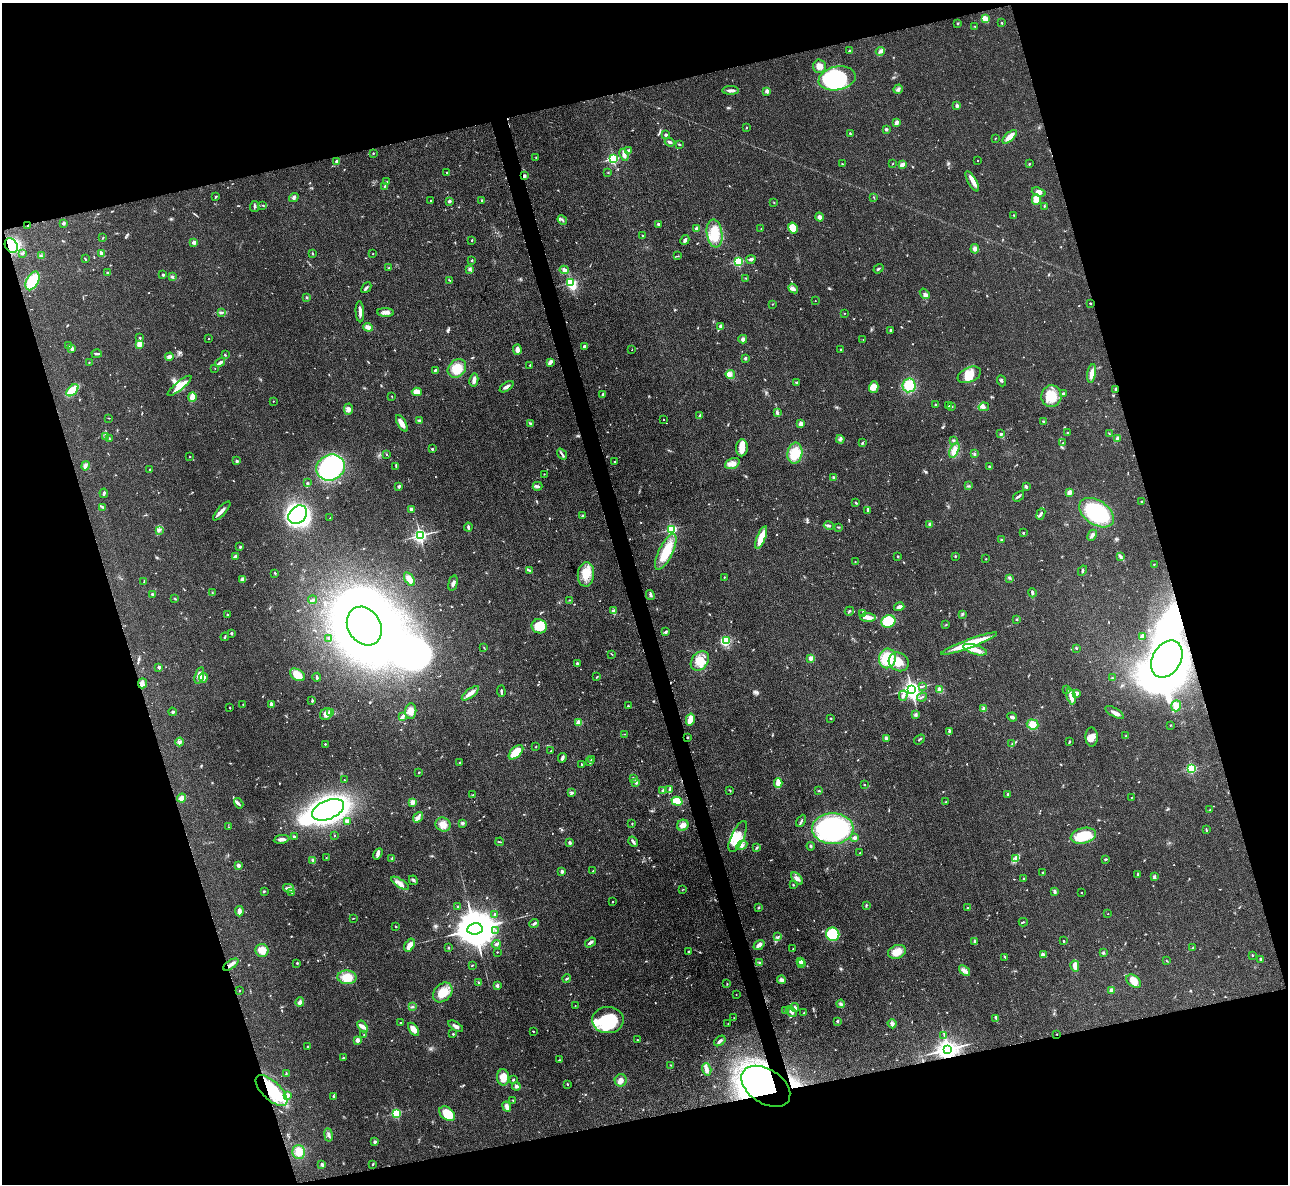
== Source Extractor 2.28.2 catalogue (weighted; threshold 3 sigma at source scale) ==
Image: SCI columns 10-5152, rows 269-4994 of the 5162 x 5140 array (HDU 1 of 3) = the unmasked area's bounding box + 8 px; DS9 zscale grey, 4 x 4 block average (1 PNG px = mean of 4 x 4 image px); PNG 1290 x 1186 px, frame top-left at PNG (2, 3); each listed source drawn as its Kron ellipse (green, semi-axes under 4 px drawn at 4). Shown black and unused: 33% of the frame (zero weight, under 3 of 4 exposures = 2% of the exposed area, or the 3 px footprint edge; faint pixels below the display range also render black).
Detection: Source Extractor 2.28.2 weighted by HDU 2 'WHT'. Background 0.0792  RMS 0.0058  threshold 0.0262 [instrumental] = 3 sigma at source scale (4.5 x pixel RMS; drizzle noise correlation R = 1.50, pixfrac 1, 0.05/0.05 arcsec/px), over >= 5 px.
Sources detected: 787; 1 too faint to see at this stretch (4 x 4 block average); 14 inside a brighter object's white glare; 2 cosmic-ray / hot-pixel residue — neither listed nor drawn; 7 coinciding with a brighter row at this scale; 37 inside a brighter listed object's ellipse — not listed separately; of the other 726, all 500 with FLUX_AUTO >= 1.59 (the completeness limit of this list) listed and drawn (226 fainter detections not listed), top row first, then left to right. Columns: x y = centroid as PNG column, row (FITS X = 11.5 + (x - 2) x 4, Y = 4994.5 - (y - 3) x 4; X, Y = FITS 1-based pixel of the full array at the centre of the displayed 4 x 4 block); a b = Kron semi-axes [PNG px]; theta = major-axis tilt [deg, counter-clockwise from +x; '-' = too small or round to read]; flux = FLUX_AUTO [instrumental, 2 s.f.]
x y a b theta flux
985 18 4 3 - 50
958 23 2 2 - 11
1002 23 2 2 - 6.9
975 26 3 2 - 2.6
850 51 2 2 - 21
880 51 4 3 - 9.8
820 66 7 6 - 20
837 78 19 11 12 500
898 89 5 2 - 7.1
731 90 8 2 -1 15
767 91 2 2 - 40
957 106 2 2 - 33
896 123 4 3 - 15
746 128 3 2 - 2
886 129 2 2 - 23
850 134 3 2 - 3.9
666 135 2 2 - 24
1010 137 9 3 44 34
995 138 2 2 - 1.9
670 142 5 3 - 7
680 145 3 2 - 2.9
629 151 4 3 - 6
373 153 2 2 - 2.7
624 155 6 3 -68 14
536 157 2 2 - 2.2
613 159 2 2 - 470
978 160 2 2 - 3.3
337 161 2 2 - 39
842 164 2 2 - 2.2
893 164 2 2 - 1.7
1029 164 2 2 - 2.7
902 165 4 3 - 15
446 172 2 2 - 2.3
608 172 2 2 - 1.9
524 176 3 3 - 6.5
972 181 11 4 -60 21
387 182 2 2 - 1.8
385 186 3 2 - 2
1039 192 7 4 -18 14
216 197 3 2 - 2.5
294 197 5 3 - 6.3
874 197 2 2 - 1.8
1036 199 5 4 - 36
431 200 2 2 - 6.9
449 201 2 2 - 25
482 201 3 2 - 3.7
774 203 2 2 - 1.6
263 205 2 2 - 2.1
1044 206 2 2 - 2.4
254 207 5 2 - 5.6
1014 215 2 2 - 2.3
819 217 4 4 - 10
562 220 5 2 - 5.1
63 223 2 2 - 19
659 224 3 2 - 7.8
28 225 2 2 - 5.3
793 228 5 5 - 62
697 229 2 2 - 37
761 229 3 2 - 2.2
714 233 14 8 -81 68
643 236 3 2 - 1.9
103 238 2 2 - 2.3
472 240 3 2 - 2.8
685 240 5 3 - 8.4
194 242 2 2 - 48
11 245 8 6 -57 210
975 249 5 4 - 11
22 253 3 2 - 4.6
102 253 4 2 - 13
312 253 3 2 - 2.5
373 254 2 2 - 2
41 256 3 2 - 3.3
678 256 3 2 - 1.8
85 259 4 2 - 2.7
751 259 5 3 - 10
472 260 2 2 - 9.6
738 262 2 2 - 410
389 268 2 2 - 2.2
470 269 3 2 - 5.5
878 269 5 2 - 4.3
564 270 4 4 - 11
108 273 2 2 - 3.6
163 275 2 2 - 15
172 277 3 2 - 2.3
746 278 2 2 - 3
449 280 4 2 - 2
32 281 10 6 62 140
571 283 3 2 - 430
366 288 6 2 48 6.9
793 289 5 3 - 11
925 294 6 3 -53 9.8
307 297 2 2 - 3.5
815 301 2 2 - 1.8
1091 303 3 2 - 2.9
773 304 2 2 - 1.8
221 312 3 2 - 4.5
360 312 10 2 -88 17
385 312 8 3 -2 15
845 313 2 2 - 1.6
368 327 5 4 - 17
721 327 4 3 - 11
890 330 2 2 - 8.9
140 338 2 2 - 11
209 339 2 2 - 4.8
743 339 4 3 - 6.8
863 340 2 2 - 1.7
139 344 2 2 - 140
68 345 2 2 - 4
585 346 3 2 - 9.2
72 349 4 3 - 7.2
517 350 5 3 - 18
632 350 2 2 - 1.8
841 350 3 2 - 3.6
97 354 5 2 - 8.3
225 355 3 2 - 2.6
169 357 4 3 - 11
745 358 2 2 - 12
89 362 2 2 - 1.6
550 362 4 3 - 14
220 363 5 2 - 13
530 365 2 2 - 2.2
215 368 2 2 - 1.7
457 368 10 8 48 61
435 370 4 2 - 4.3
1092 373 9 3 81 26
730 374 4 4 - 13
969 375 12 7 24 50
474 380 6 3 78 19
1002 381 5 3 - 5.7
797 382 3 2 - 2.8
909 385 7 6 - 78
180 386 15 3 39 45
507 387 8 3 35 13
874 387 6 4 75 27
1116 389 2 2 - 18
72 390 7 4 44 83
417 392 5 4 - 25
1063 393 3 2 - 4.3
603 394 4 2 - 3.7
392 396 2 2 - 1.8
1051 396 11 10 - 58
192 397 4 3 - 31
273 401 2 2 - 2.8
935 404 2 2 - 9.8
949 406 2 2 - 1.6
952 407 3 2 - 2.1
984 407 5 3 - 8.4
348 409 5 4 - 12
777 413 3 3 - 6
700 416 4 2 - 6.1
109 418 3 2 - 1.7
664 419 2 2 - 2.4
419 420 2 2 - 2.3
1043 421 3 2 - 2.8
402 423 9 4 -60 22
530 423 4 2 - 4.6
801 424 2 2 - 68
1067 433 2 2 - 2.4
1001 434 3 2 - 8.2
1109 434 3 2 - 1.8
105 436 3 2 - 6.1
1117 438 4 3 - 5.8
109 439 2 2 - 2
840 439 4 2 - 4.9
953 440 3 2 - 3.5
862 443 2 2 - 4.3
1063 443 2 2 - 1.7
742 448 8 5 87 36
432 449 2 2 - 9.4
954 450 8 4 65 30
795 453 11 7 81 74
386 454 2 2 - 4.9
562 454 6 2 -52 6.2
975 454 2 2 - 4.1
190 457 2 2 - 2.6
237 461 3 2 - 4.6
615 461 2 2 - 4.8
732 464 7 5 23 22
86 466 5 3 - 9.4
396 466 4 2 - 4.2
989 466 3 2 - 4
331 467 14 12 24 540
150 469 2 2 - 3.1
544 474 2 2 - 3
834 477 3 2 - 3.9
307 483 3 2 - 2.4
399 486 3 2 - 6.6
538 486 5 3 - 7.2
968 486 2 2 - 2
1026 487 3 2 - 7.2
1070 492 4 3 - 14
104 493 5 2 - 6
1018 496 6 2 37 7.5
1142 502 3 2 - 2.9
856 503 3 2 - 5.1
103 507 2 2 - 2.3
411 509 3 2 - 4
868 510 4 2 - 3.8
222 511 12 3 48 16
1097 513 19 12 -34 290
1041 514 6 2 68 6.7
298 515 10 8 45 790
582 516 3 2 - 4.7
330 518 2 2 - 1.7
930 524 2 2 - 15
829 526 5 3 - 6.2
468 527 4 3 - 6.3
838 527 2 2 - 1.6
672 529 2 2 - 480
159 530 4 2 - 5.6
1023 533 2 2 - 9.1
420 535 2 2 - 1100
1092 535 6 3 65 8.2
761 537 12 3 68 76
1001 540 2 2 - 5.8
240 547 2 2 - 6.8
666 552 20 7 64 100
898 556 2 2 - 9.8
955 556 2 2 - 7.5
235 557 3 2 - 11
1121 557 3 2 - 4
986 559 2 2 - 1.8
855 561 2 2 - 1.9
1154 564 2 2 - 2.2
530 570 4 2 - 4.7
1082 571 5 2 - 3.7
275 573 2 2 - 3.5
586 574 12 8 83 65
724 577 2 2 - 3.2
1009 578 2 2 - 1.8
243 579 3 2 - 23
409 579 7 4 -57 26
144 582 2 2 - 2.5
453 583 8 2 77 10
212 593 4 2 - 2.4
1032 593 5 2 - 8.4
152 594 3 2 - 5.9
650 595 5 2 - 6
175 599 3 2 - 2.6
312 600 4 2 - 4.3
570 600 2 2 - 1.7
899 607 5 2 - 17
613 611 4 2 - 5.6
849 611 5 2 - 3.4
227 614 2 2 - 2.6
863 614 3 2 - 3.8
962 614 4 2 - 2.4
868 617 8 4 -2 18
1017 619 3 2 - 2.7
888 621 7 6 - 100
946 625 2 2 - 1.7
364 626 20 16 -59 2700
539 626 8 7 - 73
665 632 3 3 - 4.4
231 633 2 2 - 18
1142 636 4 2 - 23
225 637 4 2 - 3.5
329 638 2 2 - 13
726 641 2 2 - 160
969 644 30 3 20 130
484 647 2 2 - 1.7
1076 648 3 2 - 3.1
975 650 12 4 -17 30
612 654 2 2 - 2.1
811 658 3 2 - 20
887 658 10 8 77 120
1167 659 20 14 60 2800
700 661 11 8 50 50
899 662 10 9 - 48
577 663 2 2 - 5.6
159 667 2 2 - 29
199 675 9 4 74 32
297 675 8 5 -32 61
317 677 4 2 - 6.3
597 677 3 2 - 2.6
203 678 5 4 - 10
1112 678 3 2 - 2.1
142 683 5 4 - 14
923 686 3 2 - 3.6
911 689 3 3 - 1900
940 690 2 2 - 120
1067 690 3 2 - 3.1
501 691 6 2 -86 5.8
470 693 10 3 37 22
1076 693 4 3 - 8.4
903 696 5 3 - 9.4
1071 696 8 3 -77 31
922 697 5 2 - 4.1
312 701 2 2 - 4.5
243 704 2 2 - 1.8
271 704 4 2 - 9.6
628 706 2 2 - 2.6
1176 706 6 4 70 20
230 708 2 2 - 2.2
984 709 2 2 - 70
411 711 7 5 83 27
172 712 4 2 - 4.1
1115 712 10 3 -29 18
330 713 2 2 - 61
326 714 6 5 - 21
916 714 2 2 - 3.4
403 716 3 2 - 4.4
1012 717 5 3 - 7.7
831 718 2 2 - 2.5
690 719 6 3 75 33
579 723 2 2 - 130
1033 724 6 5 - 32
1170 725 2 2 - 2.3
949 731 3 2 - 3.9
624 734 2 2 - 1.8
1126 736 3 2 - 3.6
688 737 2 2 - 2.6
1092 737 9 6 -89 26
886 738 3 2 - 7.2
919 739 6 2 36 3.9
179 742 4 3 - 7.9
1069 742 3 2 - 2.8
325 744 2 2 - 6.6
1012 744 3 3 - 3.9
536 746 2 2 - 1.9
551 751 2 2 - 1.7
516 752 9 5 43 100
562 758 5 2 - 8.8
591 759 2 2 - 2
590 761 3 2 - 3
460 763 2 2 - 15
581 764 2 2 - 2.2
1191 768 2 2 - 450
419 772 2 2 - 7.9
633 778 4 2 - 5.3
344 780 2 2 - 2.4
636 782 4 4 - 7.1
778 783 4 2 - 66
865 785 2 2 - 2.1
662 790 2 2 - 5.6
669 790 3 2 - 4.3
730 790 3 2 - 2.2
819 791 3 2 - 3.4
571 792 4 2 - 4
1008 794 2 2 - 3.8
473 795 2 2 - 1.8
1132 797 3 2 - 1.7
182 798 4 2 - 36
677 801 5 3 - 69
412 802 2 2 - 94
946 802 2 2 - 1.8
239 803 5 4 - 8.7
328 810 17 9 23 1500
1210 810 4 2 - 3.2
418 817 6 3 51 11
347 821 4 3 - 5.8
801 821 6 2 62 6.7
462 823 4 2 - 4.4
632 823 3 2 - 1.8
443 825 8 7 - 28
683 825 6 5 - 19
228 827 2 2 - 2
833 829 21 15 1 710
1206 830 4 2 - 2.8
334 836 2 2 - 3.7
1083 836 13 7 14 100
294 837 3 2 - 7.5
738 837 17 6 64 63
855 838 3 2 - 12
281 839 8 3 9 12
500 842 4 2 - 3.4
633 842 5 2 - 6.9
569 843 2 2 - 24
742 845 6 3 29 11
811 846 4 2 - 4.2
757 848 3 2 - 3.1
860 853 2 2 - 2.9
378 854 6 3 59 12
326 858 2 2 - 1.7
392 858 3 2 - 1.9
1016 858 2 2 - 1.6
1105 859 3 2 - 4
313 860 2 2 - 3.1
238 865 2 2 - 37
593 871 2 2 - 3.4
562 872 2 2 - 34
1043 872 2 2 - 2.7
1138 874 2 2 - 16
1154 877 2 2 - 2.7
797 878 7 3 -47 12
1024 879 3 2 - 2.5
413 880 5 2 - 5
400 883 10 4 -33 19
793 885 2 2 - 6.5
289 888 5 3 - 9.3
682 890 3 2 - 1.6
264 891 2 2 - 4.2
1055 891 4 2 - 5.6
292 892 2 2 - 2.3
1081 893 2 2 - 1.9
612 902 2 2 - 2.6
866 905 3 2 - 3.7
458 906 2 2 - 2.3
759 908 3 2 - 2.6
968 908 2 2 - 3.2
239 911 5 2 - 17
495 914 2 2 - 7.3
1108 914 2 2 - 2
353 918 3 2 - 1.8
1023 922 4 2 - 2.8
534 923 5 2 - 6.3
396 927 2 2 - 5.8
475 929 8 5 9 18000
495 930 2 2 - 1.8
833 934 7 6 - 150
778 937 3 2 - 2.5
1063 941 2 2 - 2.8
590 942 6 2 35 11
975 942 3 2 - 4.5
496 944 4 2 - 5.6
410 945 7 4 61 20
759 945 6 3 38 19
1193 947 2 2 - 1.6
448 948 2 2 - 2.4
793 949 2 2 - 2.9
262 950 6 6 - 37
497 952 2 2 - 1.9
688 952 2 2 - 2.3
897 952 9 6 20 42
1103 953 3 3 - 3.9
1043 955 4 3 - 14
1252 955 2 2 - 2.2
1005 957 4 2 - 4.6
1261 959 2 2 - 18
801 961 2 2 - 56
1167 961 2 2 - 1.9
297 963 2 2 - 3.9
760 963 2 2 - 2
801 963 2 2 - 14
231 965 9 3 34 14
472 965 3 2 - 2.3
1075 966 5 3 - 25
965 971 6 2 -37 9.9
347 977 9 7 -2 59
567 978 4 2 - 3.9
782 980 4 4 - 8.2
1134 981 8 5 -39 36
479 983 4 2 - 4.6
727 984 2 2 - 2.1
497 985 2 2 - 10
1112 990 3 3 - 20
240 991 2 2 - 1.7
443 992 11 8 47 57
736 994 2 2 - 1.8
300 1002 5 4 - 11
841 1004 4 2 - 5.1
575 1005 2 2 - 1.8
412 1007 3 2 - 3.7
795 1008 4 3 - 8.2
785 1010 2 2 - 2.5
791 1012 6 3 -43 7.9
804 1013 2 2 - 5.4
734 1018 2 2 - 1.7
996 1018 3 2 - 4.2
608 1020 16 13 1 210
837 1021 2 2 - 15
401 1023 2 2 - 2.2
728 1024 2 2 - 1.8
892 1024 4 3 - 12
363 1026 7 4 -56 14
456 1026 8 3 -34 12
414 1029 7 4 -55 29
533 1031 2 2 - 2.1
453 1034 2 2 - 10
1057 1034 2 2 - 3.4
364 1035 2 2 - 2.5
944 1035 3 2 - 1.8
357 1040 2 2 - 54
638 1040 2 2 - 1.7
720 1041 6 2 38 8.3
308 1046 2 2 - 3.5
948 1049 4 3 - 3300
343 1058 3 2 - 3
559 1060 3 2 - 2
671 1065 2 2 - 1.9
707 1069 6 4 -72 13
286 1074 2 2 - 2.7
503 1077 8 6 -87 38
513 1080 2 2 - 4.2
621 1080 6 6 - 20
567 1084 2 2 - 3.3
516 1086 4 3 - 8
766 1086 27 17 -33 930
271 1091 20 9 -44 160
287 1095 4 3 - 9.9
333 1096 2 2 - 12
513 1100 2 2 - 1.9
507 1107 5 3 - 14
396 1113 2 2 - 370
447 1114 9 6 -39 91
329 1135 7 3 -81 10
375 1142 2 2 - 29
299 1152 7 6 - 35
373 1164 3 2 - 3.5
322 1165 3 2 - 7.7
Overlapping masked pixels (flux is a lower limit): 9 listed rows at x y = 524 176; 28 225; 11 245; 1116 389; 1167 659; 1057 1034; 948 1049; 766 1086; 271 1091
Diffuse or blended objects may show on this block-average render without a row.